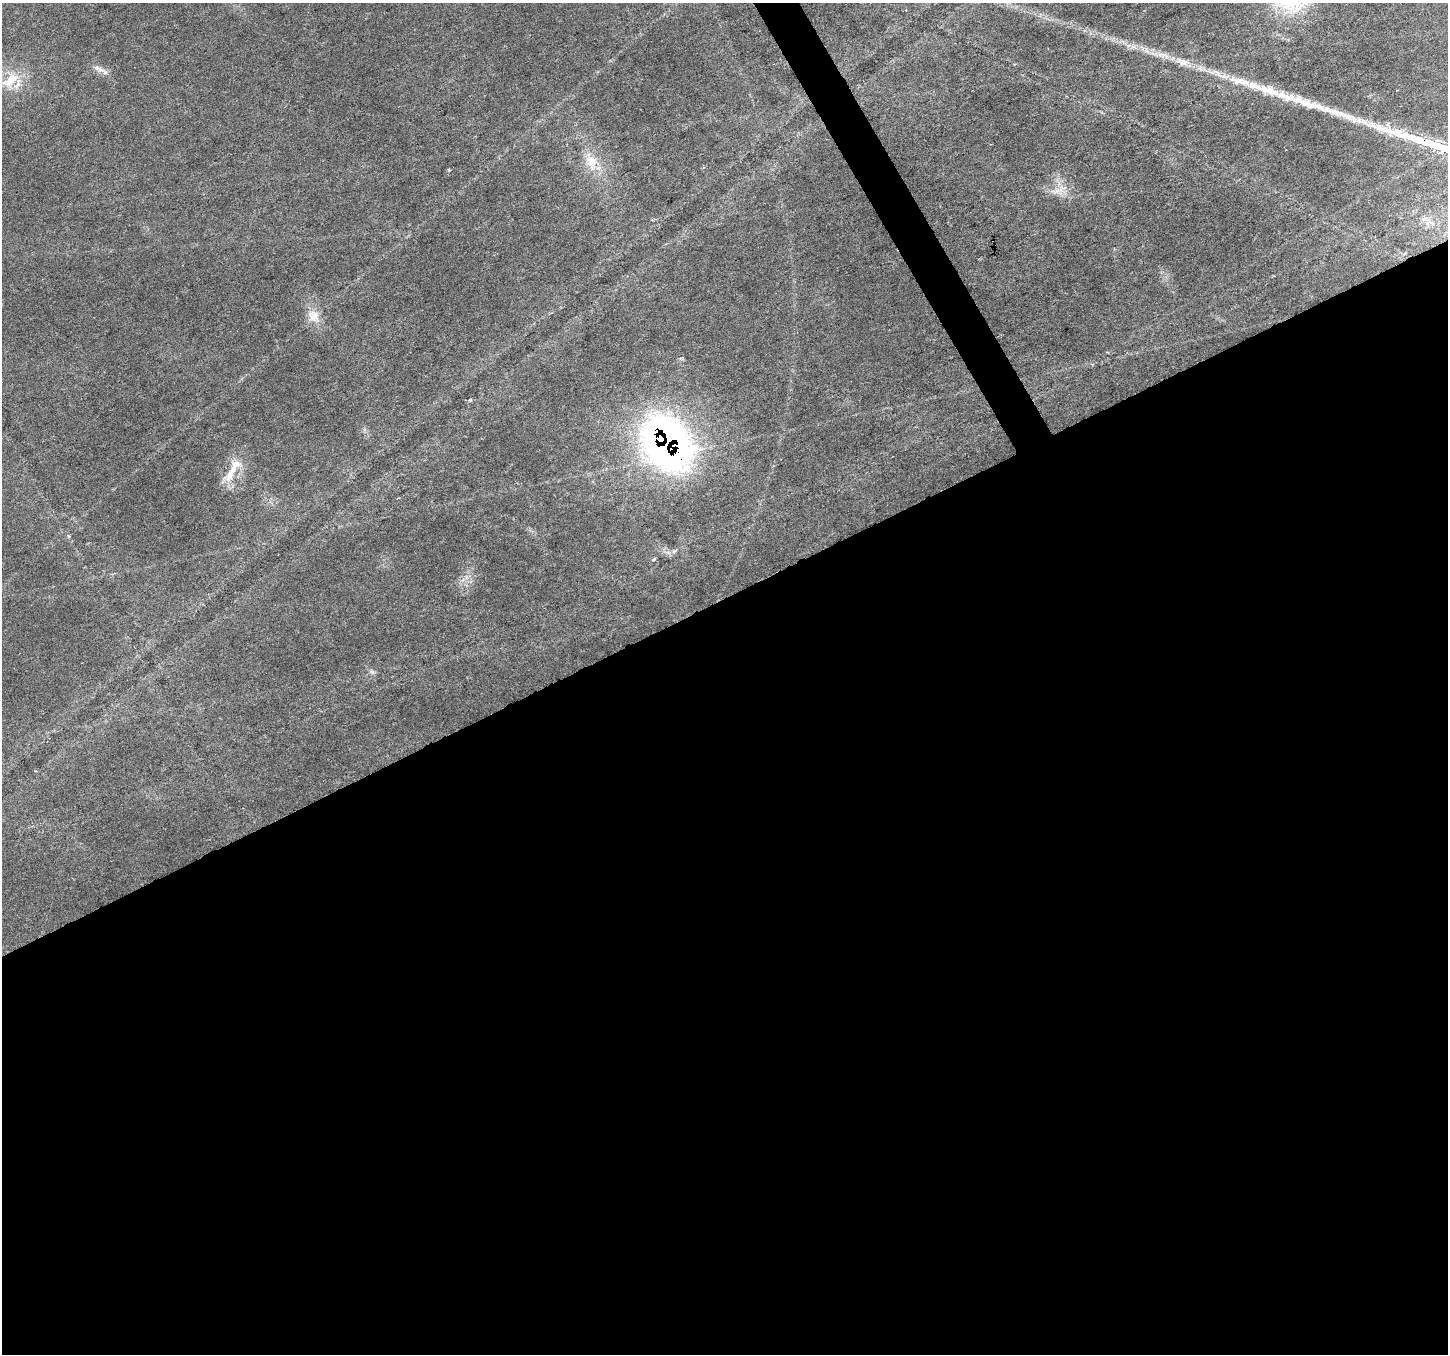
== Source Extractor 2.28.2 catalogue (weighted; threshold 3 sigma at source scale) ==
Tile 15 of 4 x 4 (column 3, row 4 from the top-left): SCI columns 2897-4342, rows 164-1515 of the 5788 x 5674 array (HDU 1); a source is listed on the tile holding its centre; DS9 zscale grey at full resolution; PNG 1450 x 1356 px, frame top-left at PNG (2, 3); no overlay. Shown black and unused: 57% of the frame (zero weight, under 3 of 6 exposures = <1% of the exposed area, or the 3 px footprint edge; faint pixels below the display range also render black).
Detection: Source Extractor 2.28.2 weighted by HDU 2 'WHT'; one run over the whole footprint, this tile lists its part. Background 0.0161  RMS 0.0018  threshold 0.00756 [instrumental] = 3 sigma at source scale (4.09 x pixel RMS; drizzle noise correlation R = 1.36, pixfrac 0.8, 0.0396/0.0396 arcsec/px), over >= 5 px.
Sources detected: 21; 5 inside a brighter listed object's ellipse — not listed separately; the other 16 listed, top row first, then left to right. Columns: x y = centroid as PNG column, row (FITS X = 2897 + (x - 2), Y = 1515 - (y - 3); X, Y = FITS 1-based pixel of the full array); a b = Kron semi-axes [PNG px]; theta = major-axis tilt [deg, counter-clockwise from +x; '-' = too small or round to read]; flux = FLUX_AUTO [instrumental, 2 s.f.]
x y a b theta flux
1147 51 11 6 -60 0.8
1156 55 9 4 -44 0.52
1182 62 23 11 -20 2.5
98 68 20 7 -23 1.2
1221 75 36 7 -26 3.2
10 80 29 14 42 4.6
1307 103 70 12 -19 9.7
592 162 27 16 -72 4.4
314 316 21 15 -53 2.7
470 400 4 4 - 0.2
667 443 41 30 -59 120
233 468 33 14 55 4.2
668 553 7 4 -1 0.5
654 559 6 3 37 0.24
466 577 7 4 -71 0.45
372 672 7 6 - 0.44
Overlapping masked pixels (flux is a lower limit): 1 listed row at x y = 667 443
Unlisted compact peaks at least as high as the median listed source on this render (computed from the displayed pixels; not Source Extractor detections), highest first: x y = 449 170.